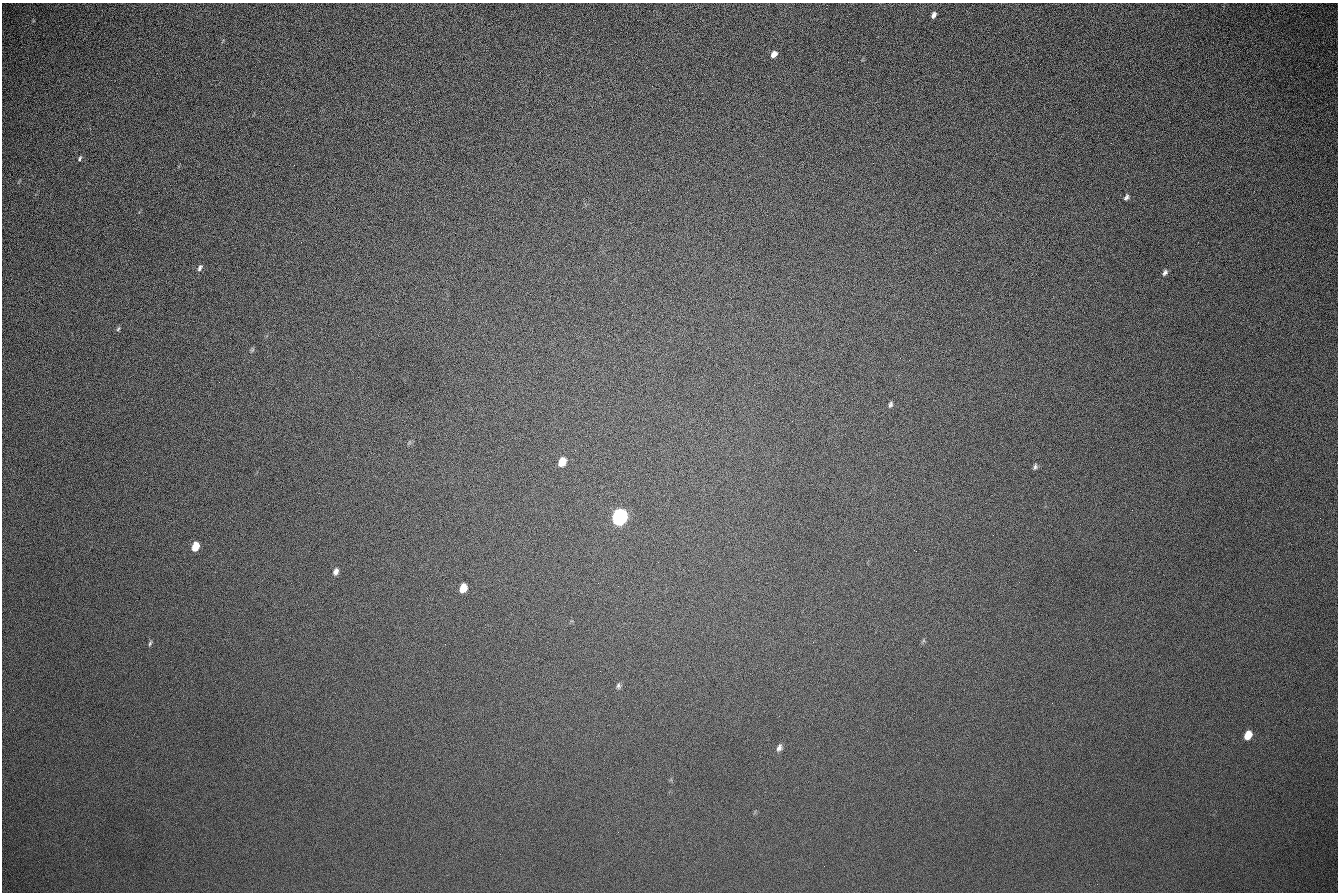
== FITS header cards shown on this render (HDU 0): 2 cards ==
NAXIS1  =                 1336 / length of data axis 1
NAXIS2  =                  890 / length of data axis 2

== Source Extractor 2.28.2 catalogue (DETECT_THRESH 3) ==
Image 1336 x 890 px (HDU 0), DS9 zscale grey, 1 PNG px = 1 image px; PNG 1340 x 894 px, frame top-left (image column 1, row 890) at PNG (2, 3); no overlay
Background 269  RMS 23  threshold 68.2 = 3 sigma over >= 5 px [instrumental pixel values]
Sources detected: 19; all 19 listed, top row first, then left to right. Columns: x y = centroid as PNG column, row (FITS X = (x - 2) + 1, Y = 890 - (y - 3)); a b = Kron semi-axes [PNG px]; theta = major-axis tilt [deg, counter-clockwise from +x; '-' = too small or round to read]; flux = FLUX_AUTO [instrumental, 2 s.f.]
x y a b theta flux
934 15 6 4 64 5200
774 54 8 6 51 7900
80 158 6 3 63 2400
1126 197 8 5 64 3900
200 268 9 5 61 4300
1165 272 7 5 56 4200
118 329 8 4 54 2400
252 350 7 4 65 2400
890 404 7 4 69 3400
562 462 9 7 64 18000
1035 467 8 5 81 3400
619 517 9 7 66 710000
195 546 7 5 68 32000
336 572 9 6 69 6200
463 588 8 6 69 20000
150 643 8 3 64 2500
618 686 8 5 -83 3500
1248 735 7 5 57 31000
779 748 9 6 65 5900